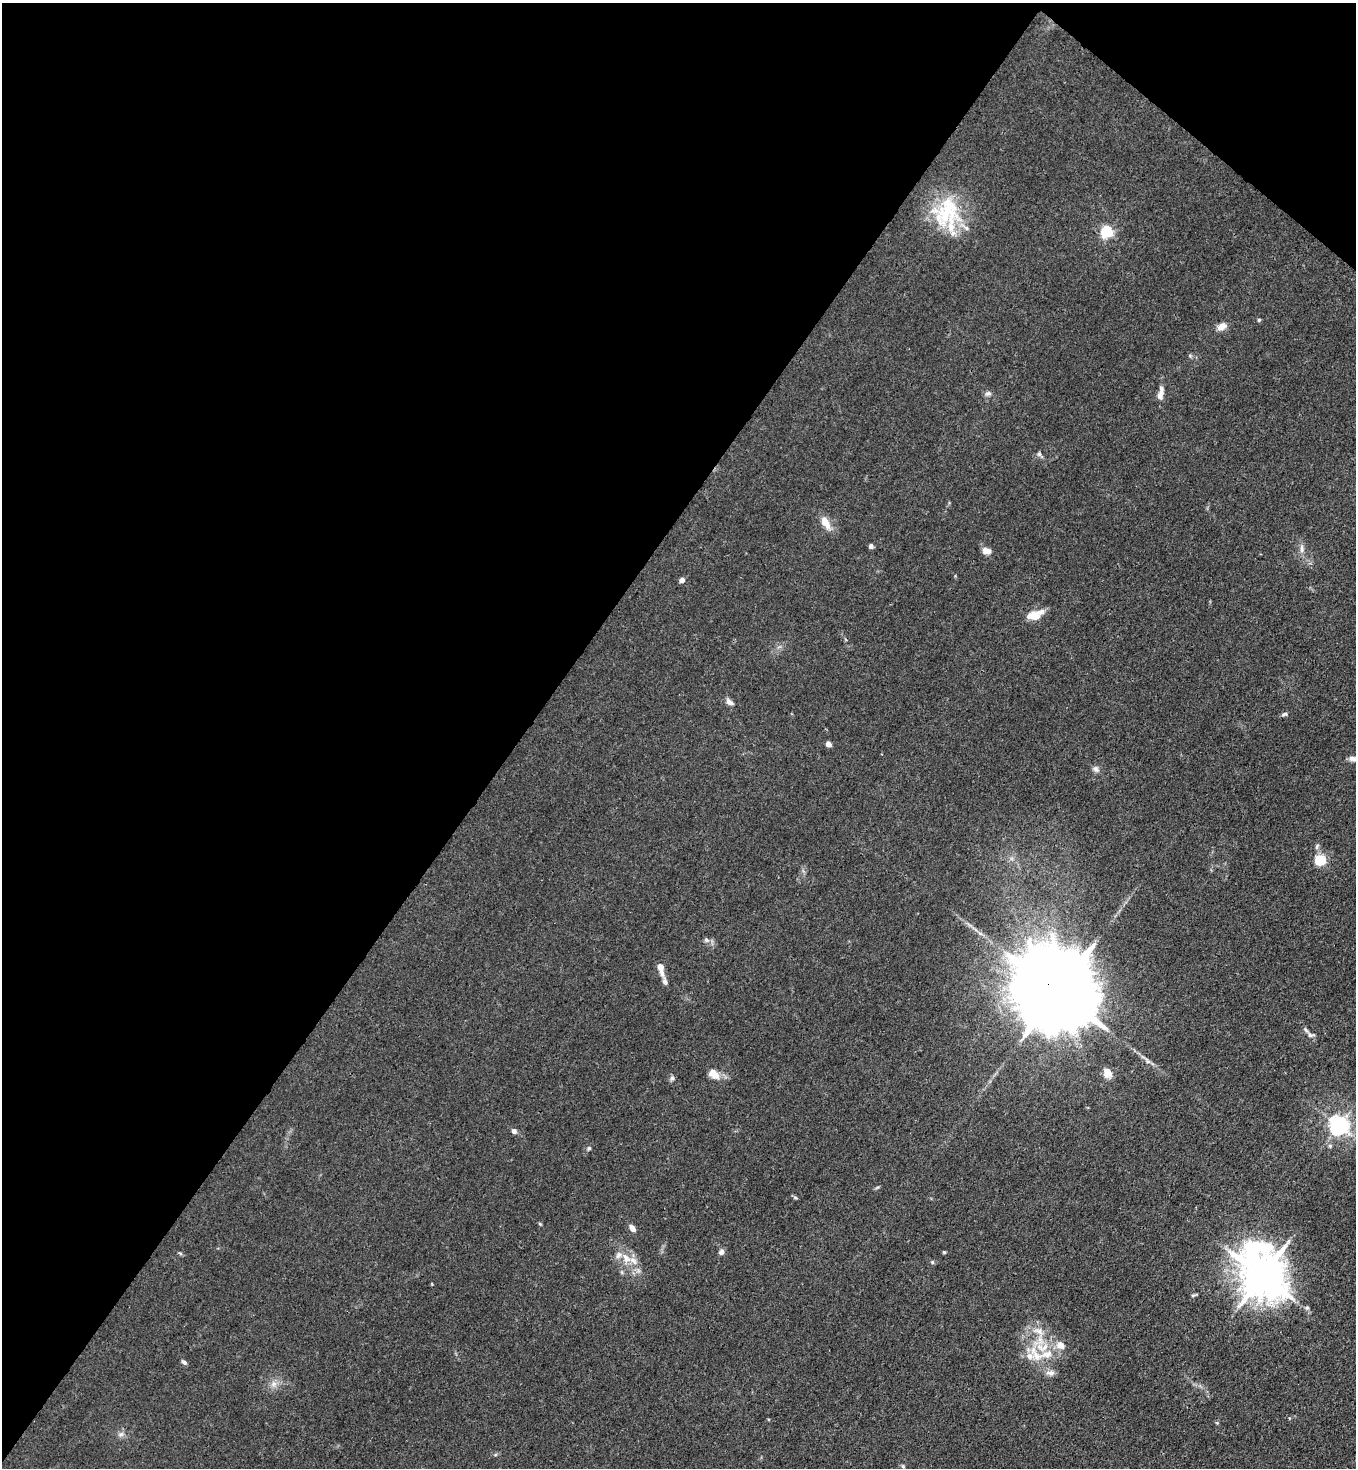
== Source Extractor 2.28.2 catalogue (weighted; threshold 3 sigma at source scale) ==
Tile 2 of 4 x 4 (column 2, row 1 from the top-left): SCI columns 1580-2933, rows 4459-5924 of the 6007 x 5984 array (HDU 1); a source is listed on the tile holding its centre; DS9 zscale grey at full resolution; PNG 1358 x 1470 px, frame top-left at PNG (2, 3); no overlay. Shown black and unused: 41% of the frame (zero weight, under 3 of 4 exposures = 7% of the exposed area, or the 3 px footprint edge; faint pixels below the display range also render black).
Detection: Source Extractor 2.28.2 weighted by HDU 2 'WHT'; one run over the whole footprint, this tile lists its part. Background 0.021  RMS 0.0028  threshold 0.0127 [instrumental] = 3 sigma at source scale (4.5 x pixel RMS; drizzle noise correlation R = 1.50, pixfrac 1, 0.05/0.05 arcsec/px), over >= 5 px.
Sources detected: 56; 9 inside a brighter listed object's ellipse — not listed separately; the other 47 listed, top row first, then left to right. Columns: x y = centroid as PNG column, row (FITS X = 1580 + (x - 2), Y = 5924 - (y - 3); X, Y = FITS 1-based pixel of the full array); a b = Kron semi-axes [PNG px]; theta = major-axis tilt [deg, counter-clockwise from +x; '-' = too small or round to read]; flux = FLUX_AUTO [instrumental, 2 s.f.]
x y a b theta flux
947 212 43 36 25 19
1107 232 6 5 - 42
1259 320 5 4 - 0.33
1221 326 13 8 32 2
988 393 9 6 6 0.8
1161 393 20 7 80 2.1
1040 454 12 5 -50 0.73
826 523 17 8 -58 3.4
871 546 5 5 - 0.76
1302 548 13 6 -90 1.3
986 551 9 7 -6 2.1
682 580 6 6 - 0.94
1035 615 18 8 18 5
729 702 11 7 -38 1.2
1284 714 8 4 21 0.58
828 744 4 4 - 2.9
1354 759 18 7 -2 1.7
1096 769 9 7 -56 1
1320 860 10 9 - 7
706 940 7 6 - 0.73
660 968 14 6 -75 2.7
1057 991 31 18 -43 7700
1311 1035 11 6 -3 0.86
1148 1062 7 4 19 0.46
1107 1073 11 9 -64 2.7
714 1074 14 9 -40 3.3
672 1078 6 6 - 0.66
1339 1125 6 6 - 150
514 1131 6 5 - 0.96
1330 1146 5 5 - 0.44
589 1148 6 5 - 0.47
795 1197 6 4 -20 0.38
632 1228 8 5 -55 1.6
721 1252 7 6 - 1.1
944 1252 6 3 -44 0.3
626 1258 16 9 -51 3.2
932 1262 5 4 - 0.38
1262 1275 16 13 -66 1100
1193 1295 7 4 18 0.42
1039 1331 15 8 -44 2.9
1060 1345 11 9 -38 2.5
1036 1356 20 11 -43 5.1
184 1362 7 4 -39 0.71
1050 1373 13 7 -1 1.4
274 1384 8 7 - 1.2
121 1434 7 6 - 0.86
903 1466 5 5 - 0.41
Overlapping masked pixels (flux is a lower limit): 1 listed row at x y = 1057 991
Isophote crosses this tile's border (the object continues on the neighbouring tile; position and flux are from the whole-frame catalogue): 1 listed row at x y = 1354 759